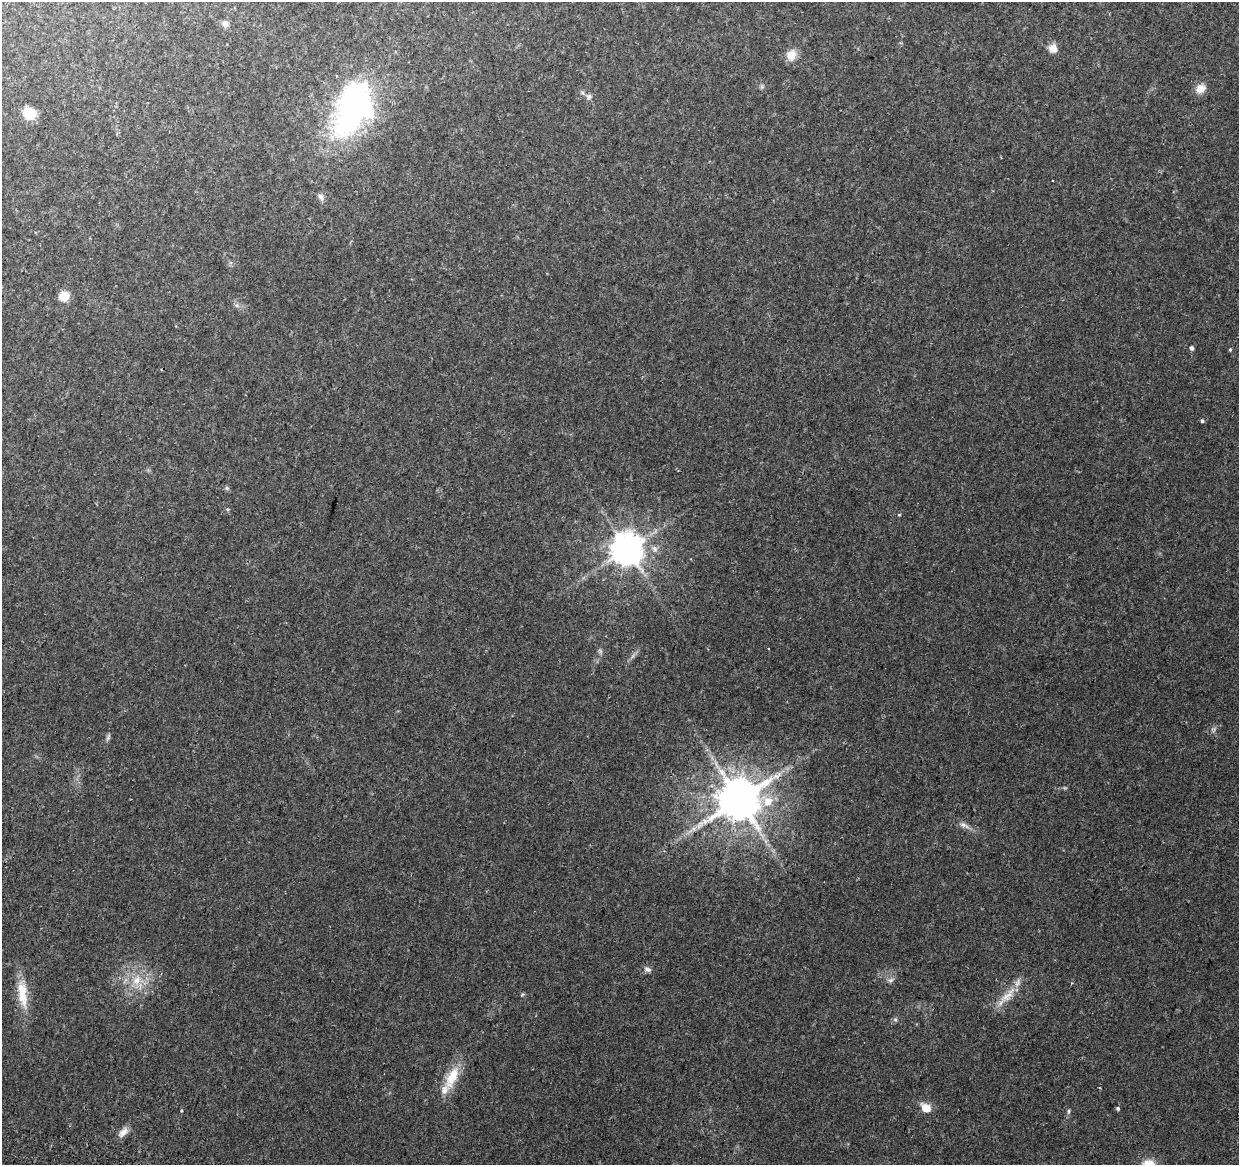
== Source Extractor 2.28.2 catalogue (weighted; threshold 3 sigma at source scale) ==
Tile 7 of 4 x 4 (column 3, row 2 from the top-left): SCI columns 2494-3730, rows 2655-3817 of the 4979 x 5250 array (HDU 1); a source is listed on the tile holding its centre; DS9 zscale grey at full resolution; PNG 1241 x 1167 px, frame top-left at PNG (2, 2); no overlay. Shown black and unused: <1% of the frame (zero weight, under 2 of 3 exposures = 3% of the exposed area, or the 3 px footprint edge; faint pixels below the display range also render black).
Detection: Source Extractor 2.28.2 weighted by HDU 2 'WHT'; one run over the whole footprint, this tile lists its part. Background 0.0364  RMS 0.0037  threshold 0.0166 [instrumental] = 3 sigma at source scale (4.5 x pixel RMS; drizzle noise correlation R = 1.50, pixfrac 1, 0.0396/0.0396 arcsec/px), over >= 5 px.
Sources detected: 40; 1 too faint to see at this stretch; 1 inside a brighter object's white glare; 1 cosmic-ray / hot-pixel residue — not listed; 1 inside a brighter listed object's ellipse — not listed separately; the other 36 listed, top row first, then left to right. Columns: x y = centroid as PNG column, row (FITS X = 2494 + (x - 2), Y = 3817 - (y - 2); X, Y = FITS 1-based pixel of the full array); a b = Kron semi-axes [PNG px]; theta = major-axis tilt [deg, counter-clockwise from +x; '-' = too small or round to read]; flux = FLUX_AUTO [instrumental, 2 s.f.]
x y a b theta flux
225 24 9 8 - 1.6
1053 48 11 10 - 2.9
791 55 13 11 71 4.5
1200 89 12 11 - 3.5
588 96 8 7 - 1.2
352 105 68 32 69 88
29 113 14 12 -25 7
321 197 11 7 -59 1.4
64 296 10 10 - 5.1
237 305 7 4 -1 0.79
1192 348 5 4 - 0.97
1230 350 3 3 - 0.85
1202 421 4 4 - 0.58
227 488 7 5 -46 0.66
227 509 5 5 - 0.61
899 515 5 4 - 0.37
627 549 9 9 - 790
654 549 10 7 -68 1.8
769 648 3 3 - 0.73
633 656 8 4 53 0.94
108 737 11 5 71 0.92
739 799 12 12 - 1800
964 825 17 6 -27 2.2
694 829 8 6 19 1.6
648 969 10 6 -24 1.3
137 980 15 12 56 6.2
891 980 9 5 21 1.1
22 994 39 12 -82 9.7
522 995 6 3 20 0.43
1008 995 33 10 47 6.7
895 1019 6 6 - 0.77
452 1078 37 13 66 10
926 1108 8 7 - 7.2
1118 1108 4 4 - 0.67
1069 1111 8 4 89 0.66
123 1132 15 8 47 2.6
Overlapping masked pixels (flux is a lower limit): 1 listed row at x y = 739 799